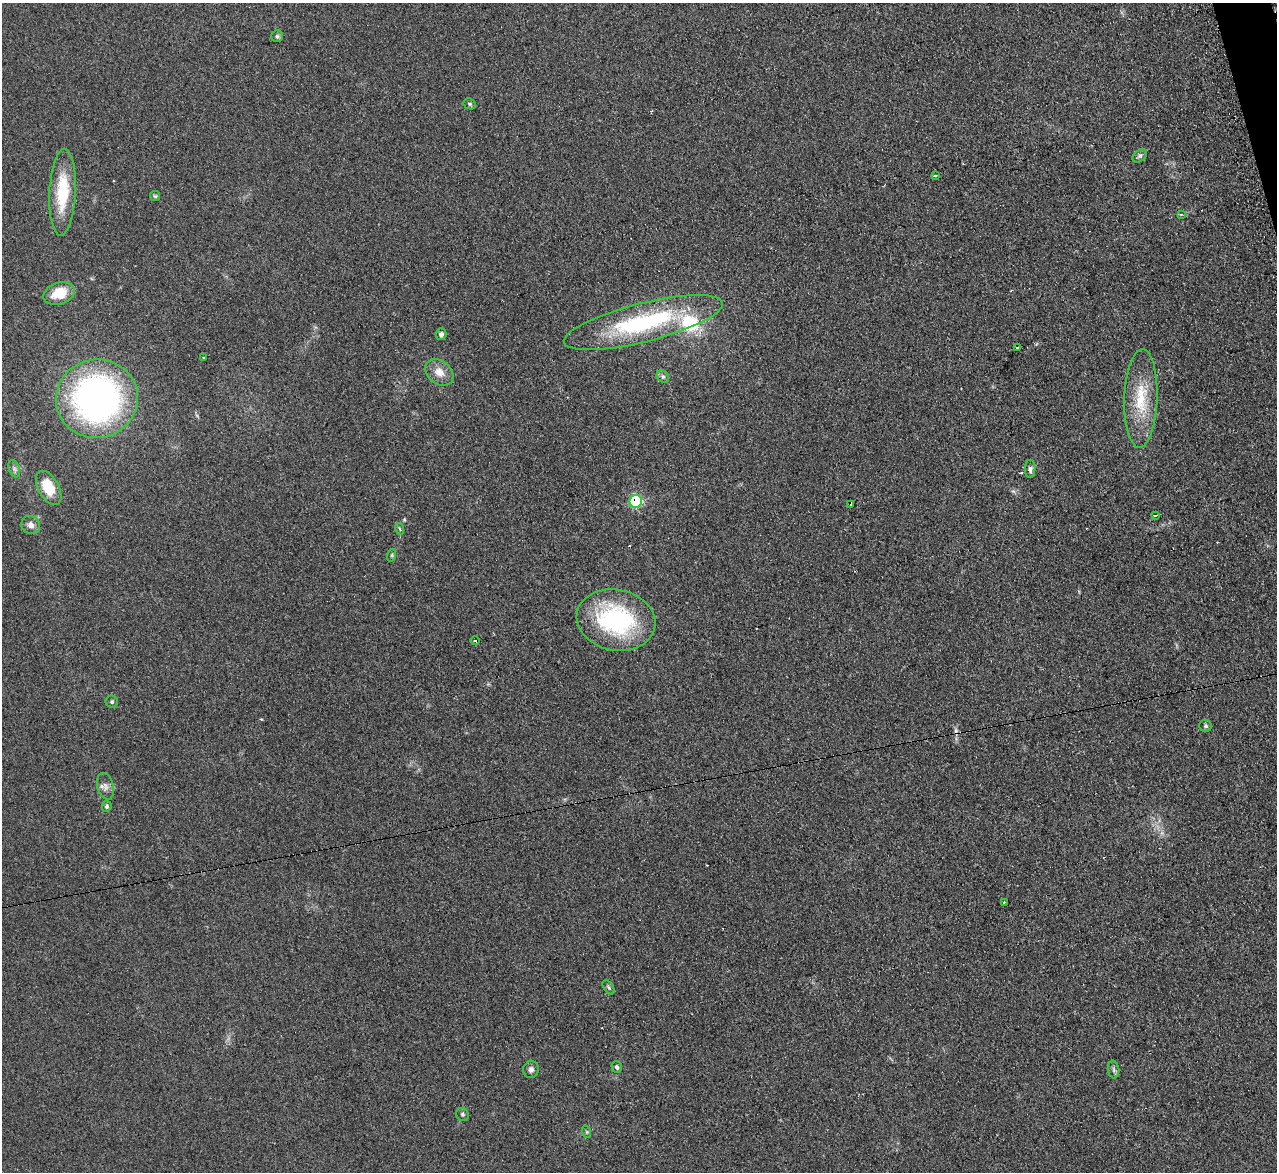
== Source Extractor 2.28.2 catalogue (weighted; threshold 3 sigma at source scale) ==
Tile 10 of 4 x 4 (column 2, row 3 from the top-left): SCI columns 1295-2569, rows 1433-2602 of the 5128 x 5082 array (HDU 1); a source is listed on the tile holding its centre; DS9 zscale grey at full resolution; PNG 1279 x 1174 px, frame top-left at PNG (2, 3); each listed source drawn as its Kron ellipse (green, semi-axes under 4 px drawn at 4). Shown black and unused: <1% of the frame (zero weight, under 2 of 3 exposures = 2% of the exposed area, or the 3 px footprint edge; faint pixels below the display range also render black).
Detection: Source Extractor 2.28.2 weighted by HDU 2 'WHT'; one run over the whole footprint, this tile lists its part. Background 0.221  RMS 0.015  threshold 0.0671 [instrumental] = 3 sigma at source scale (4.5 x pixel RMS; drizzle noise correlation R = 1.50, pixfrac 1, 0.05/0.05 arcsec/px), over >= 5 px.
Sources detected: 42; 3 cosmic-ray / hot-pixel residue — neither listed nor drawn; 1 inside a brighter listed object's ellipse — not listed separately; the other 38 listed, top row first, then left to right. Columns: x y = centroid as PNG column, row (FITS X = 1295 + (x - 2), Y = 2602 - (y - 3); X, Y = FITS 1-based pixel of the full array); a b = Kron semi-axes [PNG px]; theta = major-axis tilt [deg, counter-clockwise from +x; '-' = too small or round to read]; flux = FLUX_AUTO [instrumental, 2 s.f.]
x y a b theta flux
277 36 6 6 - 2.8
470 104 6 5 - 2.3
1140 156 8 5 36 3.4
935 175 3 3 - 3.5
63 192 43 13 87 71
155 196 5 5 - 2
1181 214 4 3 - 1.7
59 293 16 11 17 32
643 323 82 19 14 190
441 334 6 5 - 4.6
1017 347 3 3 - 18
203 357 2 2 - 1.5
439 372 15 11 -40 17
663 377 7 5 -51 3.5
1141 398 49 16 88 63
97 399 41 39 11 530
14 469 9 5 -71 4.1
1030 469 9 5 90 4.1
49 488 19 10 -61 44
636 501 6 6 - 140
851 504 3 3 - 25
1155 515 4 2 - 4.3
31 525 10 9 - 8.8
400 529 6 3 -70 1.7
392 555 6 4 72 2
616 620 40 30 -12 180
475 641 4 3 - 1.7
112 702 6 6 - 2.9
1206 726 6 6 - 2.8
105 786 13 8 -75 8.1
107 806 6 4 66 2.9
1004 902 3 3 - 2.3
609 987 8 4 -56 2.7
617 1067 6 5 - 3.7
531 1069 8 8 - 5.5
1114 1070 9 5 -83 4
462 1114 7 6 - 2.8
587 1132 6 4 -71 1.9
Overlapping masked pixels (flux is a lower limit): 1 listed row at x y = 636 501